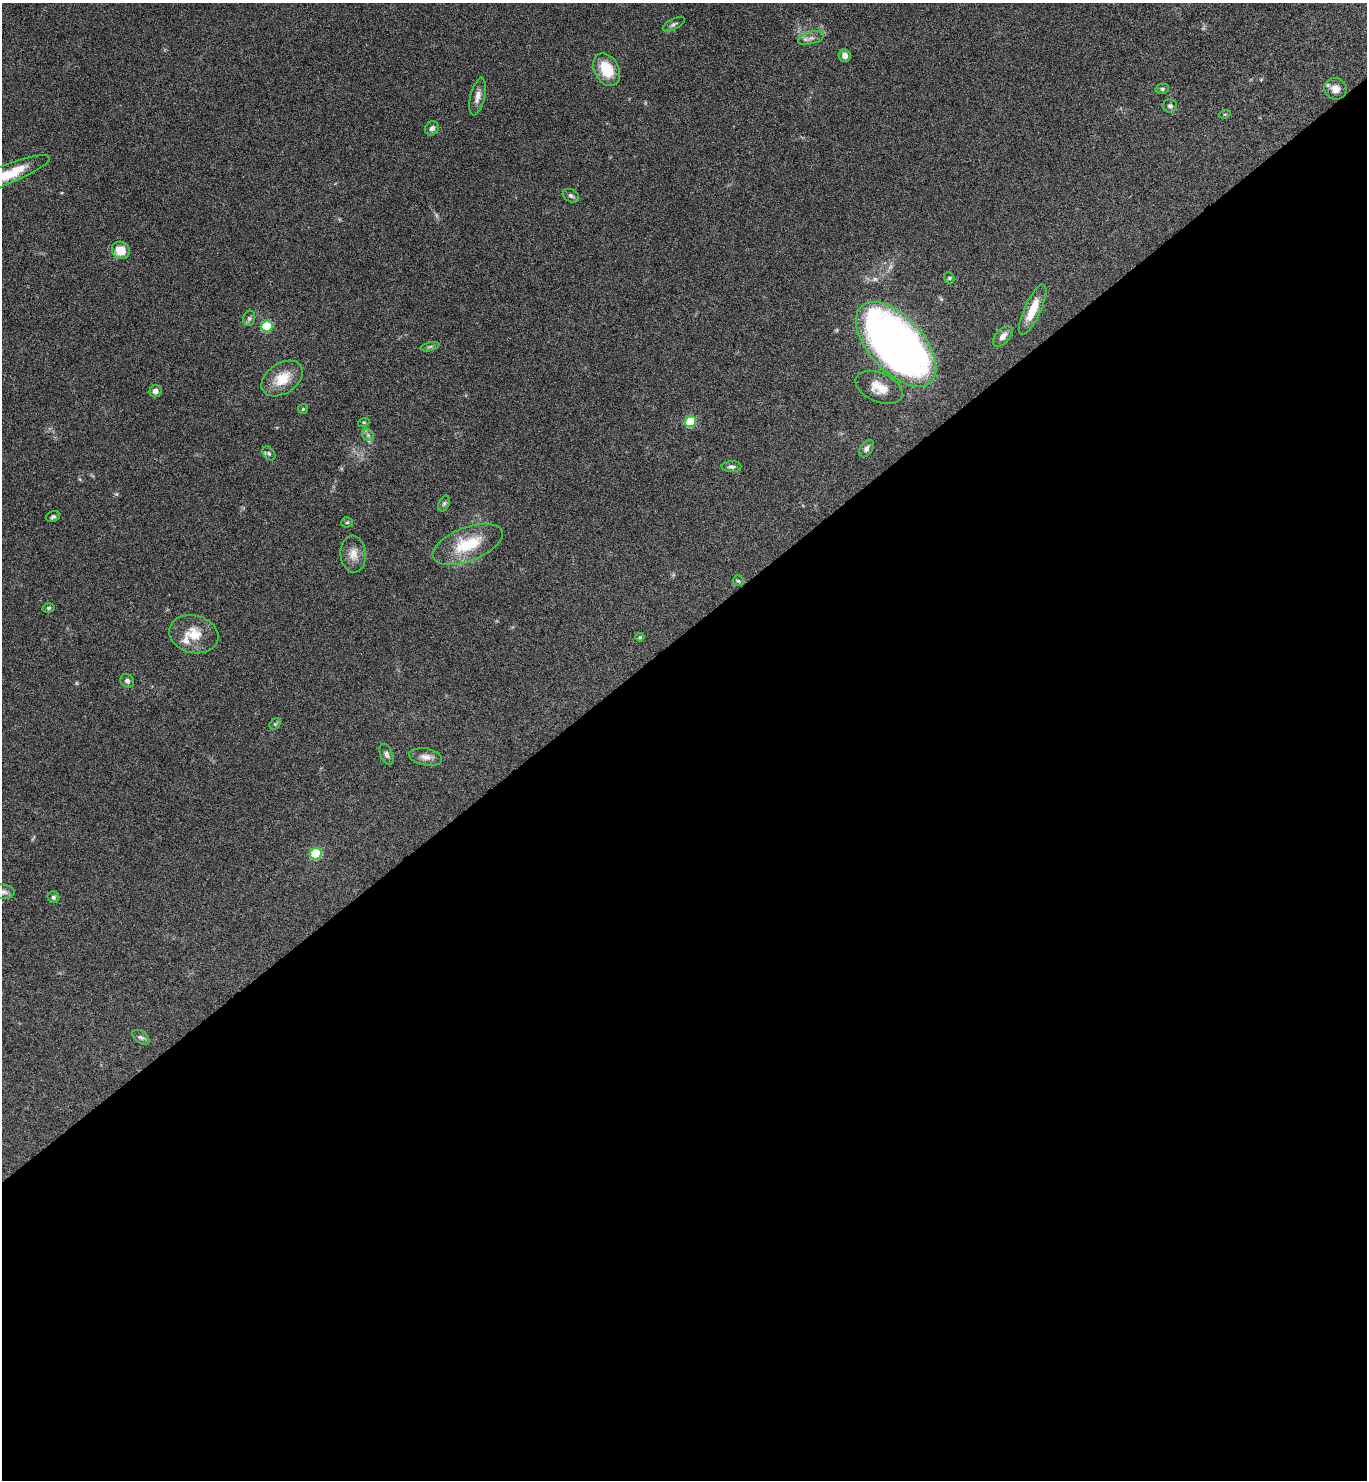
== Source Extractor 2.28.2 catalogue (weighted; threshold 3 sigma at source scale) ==
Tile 15 of 4 x 4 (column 3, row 4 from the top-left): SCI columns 2889-4253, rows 6-1483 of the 5914 x 5919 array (HDU 1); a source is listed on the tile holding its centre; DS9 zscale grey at full resolution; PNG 1369 x 1482 px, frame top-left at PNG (2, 3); each listed source drawn as its Kron ellipse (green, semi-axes under 4 px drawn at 4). Shown black and unused: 57% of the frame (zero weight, under 3 of 6 exposures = <1% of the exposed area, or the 3 px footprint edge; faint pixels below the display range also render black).
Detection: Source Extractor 2.28.2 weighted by HDU 2 'WHT'; one run over the whole footprint, this tile lists its part. Background 0.0645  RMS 0.0039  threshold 0.0161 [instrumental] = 3 sigma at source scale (4.09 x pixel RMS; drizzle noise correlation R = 1.36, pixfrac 0.8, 0.05/0.05 arcsec/px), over >= 5 px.
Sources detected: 48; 1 inside a brighter listed object's ellipse — not listed separately; the other 47 listed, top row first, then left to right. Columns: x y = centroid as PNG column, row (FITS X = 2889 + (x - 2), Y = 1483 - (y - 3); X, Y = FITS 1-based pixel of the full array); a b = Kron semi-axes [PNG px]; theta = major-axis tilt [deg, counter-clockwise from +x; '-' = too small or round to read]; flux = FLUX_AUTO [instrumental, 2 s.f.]
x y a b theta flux
674 24 12 5 28 0.97
811 38 13 6 16 1.7
845 56 6 6 - 2.1
607 70 17 12 -63 11
1162 89 7 5 12 0.64
1335 89 11 10 - 3.6
478 97 19 7 77 2.6
1170 106 7 7 - 1.1
1225 114 6 3 17 0.33
432 128 7 6 - 1.3
5 175 48 9 22 15
571 196 8 6 -28 0.99
121 250 9 8 - 5.8
949 278 6 5 - 0.56
1033 309 27 8 66 7.1
249 318 7 6 - 0.84
267 326 6 5 - 16
1003 336 12 7 49 2.3
896 344 51 27 -48 300
430 347 10 4 14 0.73
282 378 23 15 33 8.8
879 387 25 14 -24 6.1
155 391 6 6 - 1.8
303 409 5 4 - 0.5
364 422 6 4 18 0.42
690 422 6 5 - 16
368 435 7 5 -46 0.85
866 448 9 6 58 1.2
269 453 8 5 -49 0.77
731 467 10 5 1 1
444 503 8 5 63 0.72
53 516 7 5 21 0.76
347 522 5 5 - 0.55
468 544 37 17 21 16
353 554 18 12 -85 4
738 581 5 5 - 0.56
48 608 6 4 15 0.57
194 634 25 18 -14 8.4
640 637 4 4 - 0.55
127 681 7 6 - 1.1
275 724 6 5 - 0.59
387 754 11 6 -68 1.1
426 757 16 8 -10 2.5
316 854 6 5 - 20
3 892 11 7 -4 1.4
53 897 6 5 - 0.77
141 1037 10 5 -35 0.97
Isophote crosses this tile's border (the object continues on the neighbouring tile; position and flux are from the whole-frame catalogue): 2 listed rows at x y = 5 175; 3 892